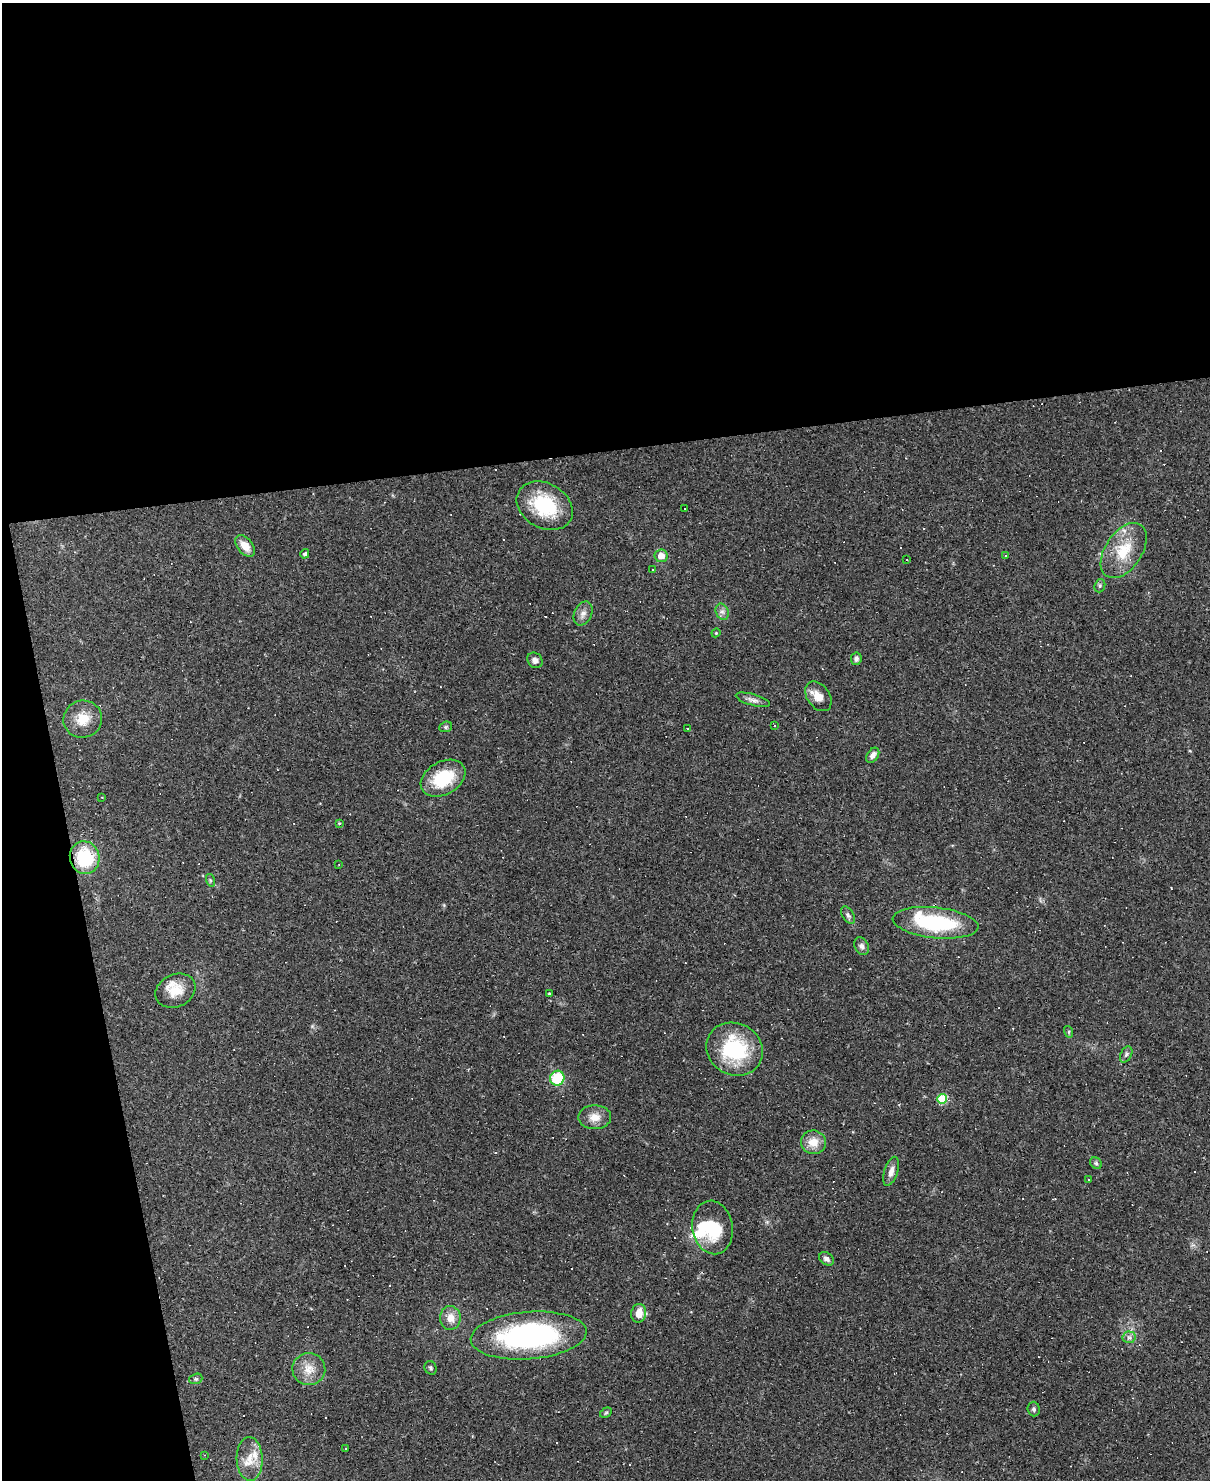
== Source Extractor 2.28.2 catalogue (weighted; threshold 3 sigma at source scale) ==
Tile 1 of 4 x 3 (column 1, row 1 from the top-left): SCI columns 1-1208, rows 3203-4680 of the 4834 x 4815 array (HDU 1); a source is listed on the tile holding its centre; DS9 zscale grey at full resolution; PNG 1212 x 1482 px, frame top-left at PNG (2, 3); each listed source drawn as its Kron ellipse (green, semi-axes under 4 px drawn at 4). Shown black and unused: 36% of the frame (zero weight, under 2 of 3 exposures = <1% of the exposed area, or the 3 px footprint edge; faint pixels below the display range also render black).
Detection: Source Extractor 2.28.2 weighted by HDU 2 'WHT'; one run over the whole footprint, this tile lists its part. Background 0.148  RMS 0.0072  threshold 0.0323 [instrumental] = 3 sigma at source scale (4.5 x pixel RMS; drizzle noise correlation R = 1.50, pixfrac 1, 0.05/0.05 arcsec/px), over >= 5 px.
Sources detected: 99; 1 inside a brighter object's white glare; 38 cosmic-ray / hot-pixel residue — neither listed nor drawn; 3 inside a brighter listed object's ellipse — not listed separately; the other 57 listed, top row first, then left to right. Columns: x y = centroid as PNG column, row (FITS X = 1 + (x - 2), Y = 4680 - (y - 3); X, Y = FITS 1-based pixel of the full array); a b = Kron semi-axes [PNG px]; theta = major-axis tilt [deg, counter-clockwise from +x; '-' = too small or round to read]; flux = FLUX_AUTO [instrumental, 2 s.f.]
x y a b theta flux
545 506 30 22 -30 44
685 509 3 3 - 1.8
245 546 12 7 -51 8.7
1124 551 31 18 56 25
305 554 5 4 - 1.7
661 556 6 6 - 6.6
1006 556 3 3 - 0.79
907 560 3 2 - 0.47
653 569 2 2 - 0.61
1100 586 7 5 70 1.3
722 612 8 6 -67 2.6
583 614 13 8 63 4.2
716 633 4 4 - 0.72
856 659 6 5 - 2.1
535 660 8 7 - 3.3
818 696 16 11 -53 8
753 700 17 5 -15 3.5
83 719 19 18 - 14
774 726 3 2 - 1.1
446 727 6 5 - 1.2
688 728 3 2 - 1.1
873 755 8 5 54 3.2
443 778 24 16 29 31
102 797 3 2 - 0.41
339 823 3 3 - 0.62
85 858 16 15 - 39
339 864 3 2 - 0.63
210 880 6 4 -72 1.1
848 915 9 5 -57 1.9
935 923 43 15 -6 66
862 946 9 7 -64 2.4
175 991 21 16 25 14
549 994 3 3 - 0.92
1069 1032 6 4 -73 1
735 1049 29 25 -30 57
1126 1054 8 5 63 1.8
557 1078 7 7 - 28
942 1099 5 5 - 39
595 1117 16 12 0 8
813 1142 12 11 - 10
1096 1163 6 5 - 1.3
891 1171 15 6 72 4.2
1088 1180 3 3 - 4.6
713 1227 27 20 -80 30
826 1259 8 6 -36 2.7
639 1313 9 7 79 8.9
450 1318 12 10 -88 7.7
529 1335 58 23 4 150
1129 1337 6 6 - 2.1
431 1368 7 6 - 1.5
309 1369 16 16 - 10
196 1379 7 5 19 1.2
1034 1409 7 6 - 1.8
606 1413 6 4 30 1
345 1448 3 3 - 0.5
204 1455 4 2 - 0.47
250 1459 22 13 -88 12